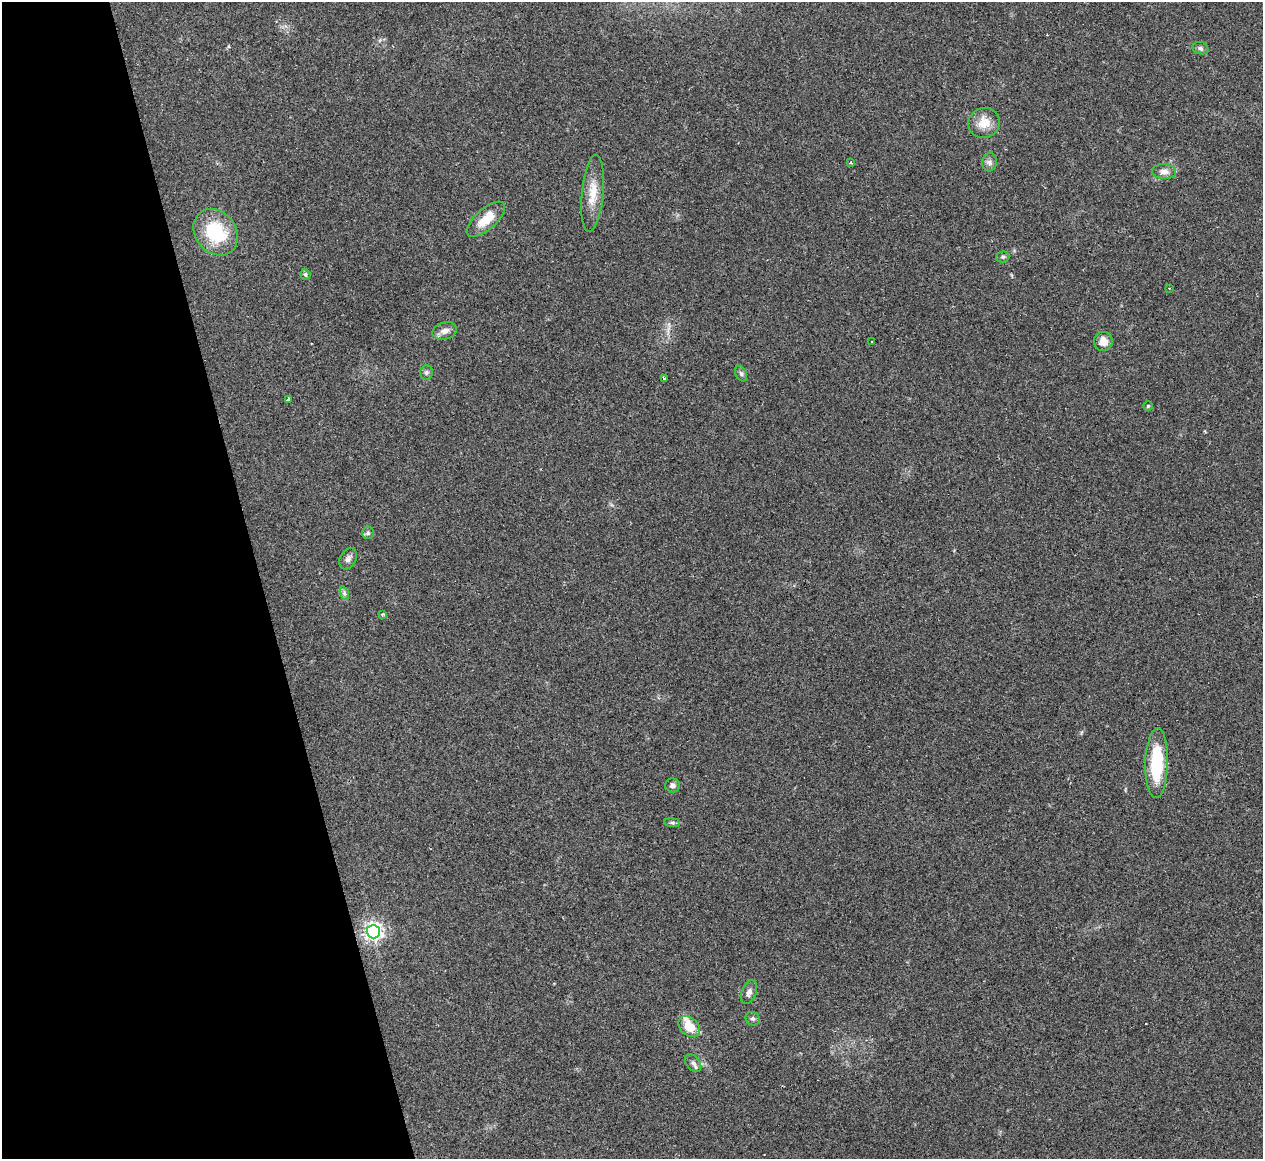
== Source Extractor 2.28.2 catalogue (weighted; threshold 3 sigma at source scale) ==
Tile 5 of 4 x 4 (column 1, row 2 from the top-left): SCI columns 30-1290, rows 2576-3732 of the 5073 x 5080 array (HDU 1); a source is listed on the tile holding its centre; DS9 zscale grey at full resolution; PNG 1265 x 1161 px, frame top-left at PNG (2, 2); each listed source drawn as its Kron ellipse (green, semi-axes under 4 px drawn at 4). Shown black and unused: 21% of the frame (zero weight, under 2 of 3 exposures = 2% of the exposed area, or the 3 px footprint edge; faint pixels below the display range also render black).
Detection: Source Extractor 2.28.2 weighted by HDU 2 'WHT'; one run over the whole footprint, this tile lists its part. Background 0.059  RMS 0.0071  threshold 0.0318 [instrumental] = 3 sigma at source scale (4.5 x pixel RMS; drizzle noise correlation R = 1.50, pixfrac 1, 0.05/0.05 arcsec/px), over >= 5 px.
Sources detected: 34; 2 cosmic-ray / hot-pixel residue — neither listed nor drawn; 1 inside a brighter listed object's ellipse — not listed separately; the other 31 listed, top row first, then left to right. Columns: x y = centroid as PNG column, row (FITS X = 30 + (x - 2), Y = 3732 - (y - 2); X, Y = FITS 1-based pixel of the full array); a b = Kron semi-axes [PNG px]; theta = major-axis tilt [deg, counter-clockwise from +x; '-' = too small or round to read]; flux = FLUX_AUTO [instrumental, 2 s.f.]
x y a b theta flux
1200 48 8 6 -16 1.6
984 123 16 15 - 11
990 162 9 7 83 2.6
851 163 3 3 - 1.6
1164 172 12 7 -3 4.2
593 193 38 11 85 14
486 219 24 10 41 14
216 232 25 20 -52 37
1003 257 6 5 - 1.4
305 274 5 5 - 1.2
1169 288 3 3 - 0.64
445 331 12 8 16 4.2
872 342 3 3 - 1.3
1103 342 9 9 - 6.8
426 372 7 6 - 1.7
741 374 8 5 -63 1.8
664 379 3 3 - 4.4
288 399 4 3 - 14
1148 406 4 4 - 0.83
368 533 6 6 - 1.3
348 559 11 8 62 2.9
344 593 7 4 -71 1.6
382 615 4 3 - 1.3
1157 763 35 11 88 41
673 785 7 7 - 2.3
672 823 8 4 -8 1.2
373 932 6 6 - 310
749 992 12 7 69 3.1
753 1019 7 6 - 1.7
689 1027 12 8 -45 15
693 1063 10 6 -50 2.5